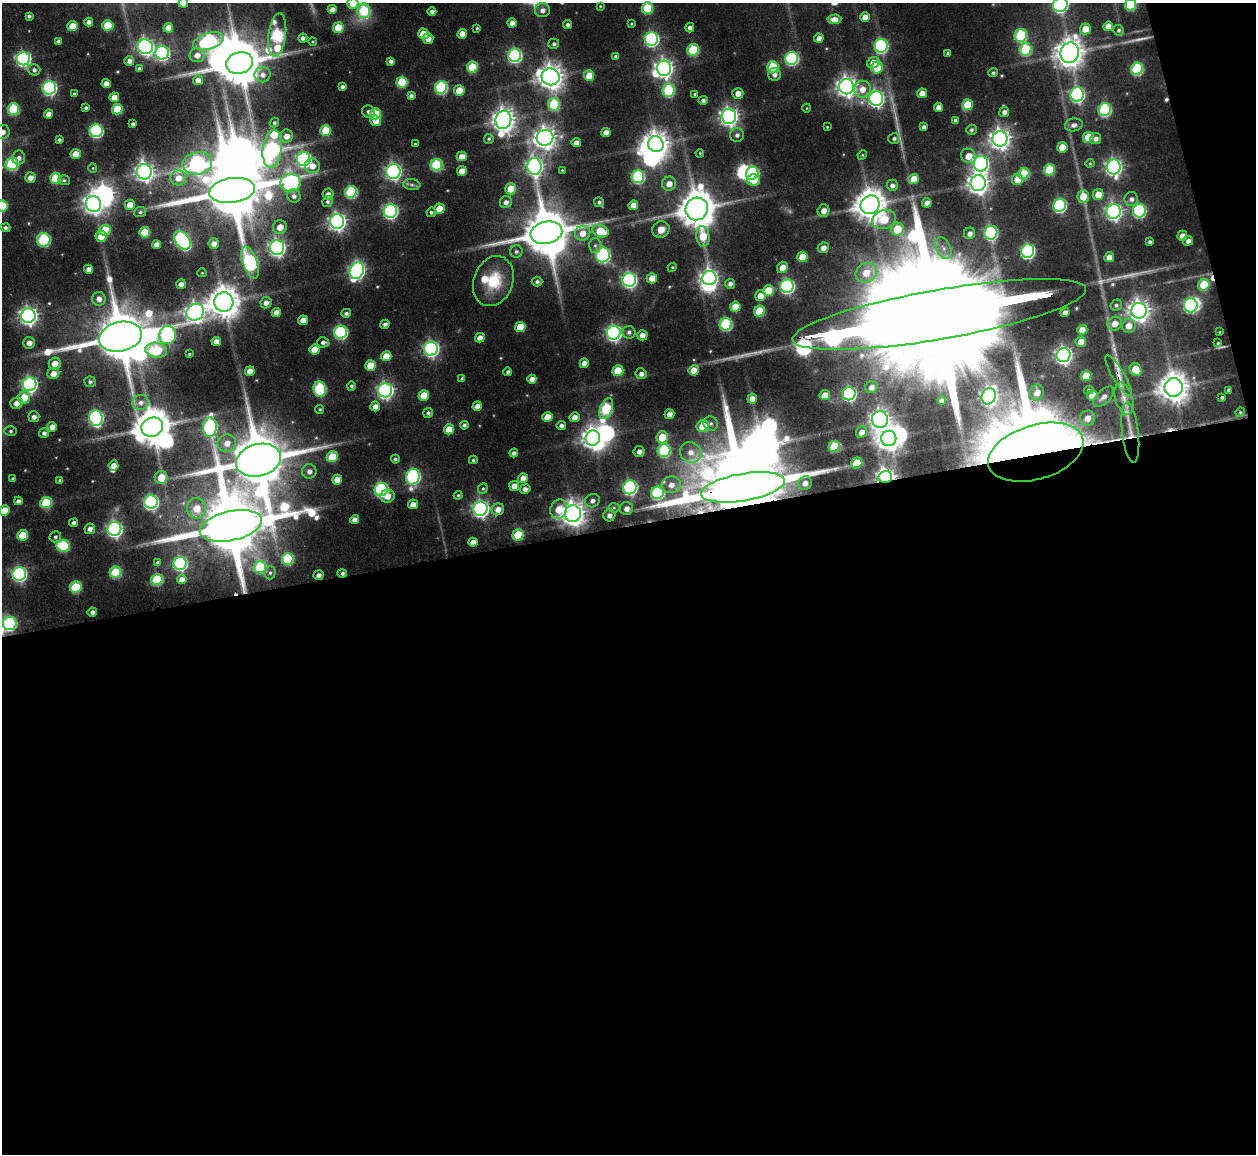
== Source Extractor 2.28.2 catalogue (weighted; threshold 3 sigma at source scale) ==
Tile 16 of 4 x 4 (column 4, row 4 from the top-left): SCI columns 3763-5016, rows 140-1291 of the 5023 x 5003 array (HDU 1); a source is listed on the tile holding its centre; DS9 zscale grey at full resolution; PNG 1258 x 1156 px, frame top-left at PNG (2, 3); each listed source drawn as its Kron ellipse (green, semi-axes under 4 px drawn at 4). Shown black and unused: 56% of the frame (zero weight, under 2 of 3 exposures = <1% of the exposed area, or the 3 px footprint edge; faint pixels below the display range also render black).
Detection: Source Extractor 2.28.2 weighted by HDU 2 'WHT'; one run over the whole footprint, this tile lists its part. Background 0.115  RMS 0.0093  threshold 0.0418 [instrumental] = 3 sigma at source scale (4.5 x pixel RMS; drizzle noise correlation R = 1.50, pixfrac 1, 0.05/0.05 arcsec/px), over >= 5 px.
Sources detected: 448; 4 too faint to see at this stretch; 22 inside a brighter object's white glare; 4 cosmic-ray / hot-pixel residue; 1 long thin detection or spike segment (spike, bleed or trail) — neither listed nor drawn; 6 inside a brighter listed object's ellipse — not listed separately; the other 411 listed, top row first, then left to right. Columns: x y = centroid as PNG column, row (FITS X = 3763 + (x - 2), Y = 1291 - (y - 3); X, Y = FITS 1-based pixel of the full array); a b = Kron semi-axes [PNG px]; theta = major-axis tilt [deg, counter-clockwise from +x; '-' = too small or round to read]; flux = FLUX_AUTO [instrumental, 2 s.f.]
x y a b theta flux
183 3 5 5 - 12
353 3 5 5 - 22
1131 4 6 5 - 58
1060 5 7 7 - 190
600 6 3 3 - 0.75
647 8 5 5 - 49
332 9 4 4 - 5.1
542 10 7 7 - 4.9
364 11 7 6 - 59
432 12 4 4 - 3.7
29 16 3 3 - 1.8
865 17 5 5 - 7.9
834 19 7 4 5 7.4
89 22 4 4 - 4.4
512 23 4 4 - 5.4
632 24 3 3 - 1.2
108 25 6 5 - 28
568 25 4 4 - 2.7
73 26 5 5 - 18
1108 26 5 4 - 9.8
690 27 5 4 - 3.3
168 28 5 4 - 9.9
338 28 5 5 - 28
477 28 3 3 - 1.2
1085 29 5 5 - 16
1119 30 5 5 - 1.8
423 34 5 5 - 19
462 34 5 4 - 9.4
277 35 22 8 82 130
1021 35 6 6 - 82
303 38 4 4 - 3.3
819 38 5 4 - 5
428 39 5 5 - 6.8
651 39 7 6 - 190
58 41 4 3 - 2.6
208 41 16 8 18 150
313 41 4 3 - 0.85
554 44 5 5 - 2.3
881 46 7 6 - 160
145 47 8 7 - 300
1025 49 6 6 - 67
693 50 6 5 - 55
162 53 6 6 - 190
948 53 4 4 - 2.4
1070 53 10 9 - 1200
197 55 7 7 - 7.4
515 55 6 6 - 170
616 56 4 4 - 2.4
792 58 6 6 - 130
23 59 6 6 - 210
129 61 5 5 - 4.4
391 61 4 4 - 3.3
239 63 13 10 17 4000
873 63 6 5 - 11
472 67 5 5 - 39
773 67 6 5 - 45
877 67 6 6 - 24
139 68 4 3 - 1.9
664 68 7 7 - 420
1137 69 6 6 - 89
34 70 6 6 - 2.7
993 73 5 4 - 1.8
262 75 8 7 - 5.4
774 75 6 6 - 3.6
589 76 5 5 - 19
551 77 9 8 - 1000
198 80 5 5 - 7.7
402 82 5 5 - 40
106 84 4 4 - 7.3
342 87 4 3 - 2.7
441 87 6 6 - 110
846 87 7 7 - 580
49 88 7 6 - 180
862 89 8 8 - 10
459 90 5 5 - 16
668 90 6 6 - 71
738 93 5 5 - 7.2
922 93 5 5 - 9.2
74 94 4 3 - 1.5
695 94 4 3 - 1.3
1077 94 7 6 - 200
411 96 4 4 - 2.9
114 97 5 4 - 9.5
876 98 7 7 - 310
703 100 4 4 - 2.7
554 104 6 5 - 52
968 105 5 5 - 31
938 107 4 4 - 6
86 108 4 3 - 2.1
807 108 4 3 - 0.66
13 109 6 5 - 59
117 109 5 5 - 34
1105 110 6 6 - 110
368 112 6 6 - 2.7
1004 112 5 5 - 4.1
48 114 4 4 - 6.5
375 114 5 5 - 37
729 116 7 7 - 420
503 120 9 8 - 780
376 121 5 5 - 11
955 121 4 4 - 3.1
274 123 5 4 - 1.7
133 124 4 4 - 2.5
1074 125 9 6 10 4.4
827 127 3 2 - 0.79
924 127 4 4 - 4
326 130 5 5 - 32
971 130 5 5 - 2.1
96 131 6 6 - 130
2 132 7 7 - 6
606 132 4 4 - 7.2
737 135 7 7 - 3.5
286 136 7 6 - 7.9
1088 137 5 5 - 24
545 138 8 8 - 700
894 138 6 5 - 2.6
489 139 5 5 - 1.5
1000 139 7 7 - 630
1096 139 5 5 - 4
59 140 3 3 - 1.8
576 143 4 4 - 5.7
415 144 3 3 - 0.99
656 144 8 7 - 970
1062 147 5 5 - 16
272 149 19 9 83 190
700 153 4 3 - 0.98
76 154 5 5 - 13
862 155 5 4 - 1
462 156 5 5 - 8.1
968 156 8 7 - 12
19 158 7 6 - 3.6
304 159 7 7 - 220
197 163 15 11 11 150
1090 163 4 4 - 1
12 164 6 6 - 74
981 164 7 7 - 250
436 165 6 5 - 72
312 166 7 7 - 8.4
534 166 8 7 - 360
1114 167 7 7 - 340
93 168 4 4 - 1.1
562 170 3 3 - 0.87
1049 170 6 5 - 36
462 171 5 5 - 10
144 172 7 7 - 450
393 172 7 7 - 260
752 173 7 6 - 150
1024 174 6 5 - 43
638 177 6 6 - 110
30 178 5 5 - 6.4
56 178 5 5 - 41
178 178 8 7 - 10
914 179 5 5 - 17
1017 179 5 5 - 17
64 180 6 5 - 1.8
753 180 6 5 - 13
291 183 10 9 - 170
978 183 8 7 - 640
669 184 7 7 - 8.5
412 185 9 5 -6 3
892 185 6 5 - 3.6
511 189 5 5 - 22
232 190 23 12 9 8200
351 192 6 6 - 84
328 194 6 5 - 4.9
1098 194 5 5 - 12
294 196 7 6 - 3.7
1083 196 6 5 - 16
1131 199 7 6 - 4
328 202 5 5 - 2.3
506 202 6 6 - 4.1
599 202 5 5 - 2
927 203 5 4 - 5.2
94 204 8 7 - 540
130 205 5 5 - 12
633 205 5 4 - 11
870 205 9 9 - 1600
1060 205 6 6 - 140
2 206 6 5 - 40
439 209 5 5 - 19
697 209 11 11 - 2400
390 211 7 6 - 200
823 211 6 6 - 8
1114 211 7 7 - 310
1139 211 7 6 - 120
140 212 6 5 - 1.8
431 212 4 4 - 2
884 219 12 9 16 29
337 222 7 7 - 380
280 227 7 7 - 8.7
5 228 5 4 - 2.6
661 229 9 8 - 9.1
897 229 6 6 - 27
105 230 5 5 - 33
600 231 8 6 -19 29
145 232 5 5 - 33
546 233 16 11 12 4700
583 233 8 7 - 9.9
970 233 6 5 - 4.4
991 233 7 6 - 130
101 236 6 5 - 13
703 236 10 6 -84 22
1182 236 5 4 - 6.7
44 240 7 6 - 74
182 240 10 7 -53 220
1188 241 5 4 - 4.1
1150 242 3 3 - 1.9
214 243 5 5 - 5.3
156 244 4 4 - 6.5
595 245 7 6 - 2.9
277 248 7 7 - 300
823 248 5 5 - 5.5
944 248 12 7 -64 6
1028 251 7 6 - 190
516 252 6 6 - 2.7
603 255 7 7 - 180
802 257 5 5 - 20
1109 257 5 4 - 7.3
250 262 17 7 -71 180
672 267 4 4 - 1.2
782 267 6 5 - 9.7
89 269 4 4 - 5.9
357 271 8 7 - 260
202 273 4 4 - 1
866 273 11 9 30 18
652 278 5 5 - 11
709 278 7 7 - 410
629 280 7 7 - 250
493 281 26 19 70 35
537 281 5 5 - 2.5
181 284 5 4 - 4.9
730 284 5 5 - 3.7
1204 285 6 5 - 41
787 286 7 6 - 190
768 291 6 5 - 27
760 296 6 5 - 10
99 299 7 6 - 5.4
224 302 9 9 - 1600
266 303 6 5 - 5
1116 305 6 5 - 2.2
1191 305 7 7 - 160
735 307 5 5 - 15
760 311 5 5 - 39
1139 311 8 7 - 680
195 312 9 8 - 480
276 312 4 4 - 6.9
346 313 5 4 - 2.4
1065 313 4 4 - 5.9
939 314 149 25 10 83000
28 316 7 7 - 430
303 320 5 5 - 12
385 324 5 4 - 2.6
726 324 6 6 - 97
1115 324 7 6 - 11
1129 326 7 6 - 9.3
520 327 5 5 - 21
1082 330 5 5 - 11
341 332 6 6 - 130
629 332 6 6 - 3
1219 332 4 3 - 0.78
614 333 7 7 - 270
168 335 9 8 - 150
642 335 5 5 - 6.5
120 337 22 14 13 6100
480 338 5 4 - 5.9
216 341 4 4 - 6.6
323 342 6 5 - 3
1081 342 5 5 - 11
29 343 6 5 - 6.5
1218 343 4 4 - 1.1
315 349 5 5 - 13
431 349 7 6 - 260
156 350 11 7 -8 58
189 354 3 3 - 1.2
1064 355 7 7 - 380
386 356 5 5 - 14
55 363 6 6 - 10
584 363 5 4 - 5.8
370 365 5 5 - 21
1136 369 6 5 - 20
694 370 5 5 - 11
250 371 5 4 - 8.9
618 371 5 5 - 33
508 372 4 3 - 2.2
53 373 6 5 - 8
641 374 5 5 - 3.8
1118 375 24 6 -59 8.9
1086 376 5 5 - 23
462 378 3 3 - 1.2
532 379 4 4 - 6
90 382 6 5 - 2
30 384 7 7 - 240
351 386 5 4 - 2
871 387 6 6 - 5
1174 387 9 9 - 1400
320 389 7 6 - 88
385 390 7 7 - 320
1089 390 5 4 - 1.3
1229 390 3 3 - 1.4
1037 393 8 7 - 8.8
849 394 7 6 - 160
424 395 5 5 - 22
825 395 5 5 - 11
1092 395 5 5 - 16
989 396 8 7 - 350
24 397 6 6 - 21
1104 397 13 6 44 5.5
1222 397 3 3 - 1.8
752 399 5 5 - 6.5
1124 399 16 8 -73 9.2
942 401 4 4 - 4.4
141 402 8 7 - 5.7
16 403 6 5 - 6.9
375 406 5 5 - 5.5
477 406 5 4 - 5
320 409 4 4 - 1.5
606 409 11 6 68 78
1240 412 5 4 - 1.2
428 413 5 4 - 2.1
669 414 5 5 - 7
34 417 5 5 - 3.7
547 417 5 5 - 12
574 417 5 5 - 6.2
96 418 8 6 -86 180
1088 418 8 7 - 7.9
880 419 8 8 - 520
711 424 7 6 - 3.3
464 425 4 4 - 2.2
561 426 4 4 - 3.1
703 426 6 6 - 24
52 427 5 4 - 5.5
152 427 11 9 22 2400
210 427 10 6 88 140
449 429 5 5 - 15
11 431 6 5 - 2
862 432 6 5 - 6.8
1130 432 30 8 -83 12
44 433 5 5 - 3
662 437 6 5 - 26
593 438 8 7 - 700
889 438 8 7 - 840
227 443 9 8 - 9.4
834 446 6 5 - 46
664 450 6 6 - 89
639 451 5 5 - 4.5
691 452 11 10 - 11
1036 452 49 27 17 2500
514 453 4 4 - 2.9
332 457 5 5 - 28
395 459 4 4 - 2
258 460 23 16 15 7500
473 460 4 3 - 1.5
857 463 6 5 - 24
113 465 5 5 - 8.3
309 471 7 7 - 5.1
161 477 6 6 - 17
413 477 8 6 76 190
885 477 7 6 - 380
523 478 5 5 - 7.6
13 479 4 4 - 2.2
60 480 4 3 - 2.3
337 480 5 5 - 9.6
805 483 7 6 - 7
671 485 10 8 12 8.4
514 486 5 5 - 8.1
630 487 7 6 - 190
743 487 42 13 10 20000
483 489 5 4 - 1.6
525 489 5 4 - 4.5
381 490 7 6 - 150
657 493 6 6 - 89
458 495 4 4 - 1.2
387 496 7 6 - 7.9
18 501 4 4 - 3.5
592 501 7 6 - 4.2
151 502 7 6 - 200
46 503 6 5 - 49
413 504 5 5 - 7.8
197 508 10 9 - 14
614 508 5 5 - 1.4
626 508 6 6 - 5.6
480 509 7 7 - 320
498 509 6 6 - 7.5
559 509 10 8 68 16
4 510 5 5 - 16
573 514 8 8 - 940
609 515 6 6 - 4.5
355 519 4 4 - 5
74 523 4 4 - 3.2
231 526 31 14 13 10000
90 529 5 5 - 4.8
114 529 7 7 - 280
23 535 5 5 - 28
518 535 6 5 - 37
55 537 6 5 - 2.3
473 542 5 4 - 5.9
63 546 6 6 - 68
288 559 6 6 - 67
158 563 3 3 - 2
180 563 6 6 - 160
260 567 6 6 - 55
115 572 6 5 - 48
270 573 6 5 - 2.1
342 573 5 4 - 2.5
19 574 7 6 - 200
319 575 5 4 - 3.9
157 579 6 5 - 63
182 579 5 4 - 6.7
76 587 6 5 - 55
92 612 5 4 - 3.7
10 623 7 6 - 110
Overlapping masked pixels (flux is a lower limit): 10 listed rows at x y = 162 53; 939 314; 120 337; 1118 375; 1130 432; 1036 452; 885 477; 743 487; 231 526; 342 573
Isophote crosses this tile's border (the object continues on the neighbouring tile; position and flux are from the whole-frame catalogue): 8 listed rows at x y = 183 3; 353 3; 1131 4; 1060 5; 2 132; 2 206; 939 314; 4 510